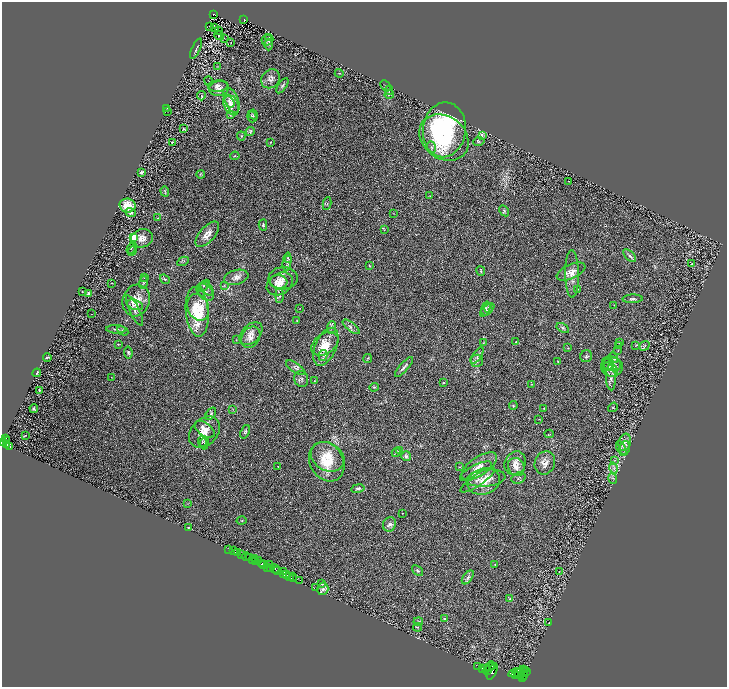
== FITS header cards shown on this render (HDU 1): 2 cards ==
NAXIS1  =                 1450
NAXIS2  =                 1369

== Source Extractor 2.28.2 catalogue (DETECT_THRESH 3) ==
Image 1450 x 1369 px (HDU 1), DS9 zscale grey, zoomed out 1/2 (1 PNG px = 2 x 2 image px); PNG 729 x 689 px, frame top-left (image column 2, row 1369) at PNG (2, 2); each listed source drawn as its Kron ellipse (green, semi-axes under 4 px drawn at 4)
Background 0.396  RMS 0.028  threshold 0.0833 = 3 sigma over >= 5 px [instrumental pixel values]
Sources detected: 269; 30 cannot appear on this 1/2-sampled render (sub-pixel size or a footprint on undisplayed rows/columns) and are neither listed nor drawn; the other 239 listed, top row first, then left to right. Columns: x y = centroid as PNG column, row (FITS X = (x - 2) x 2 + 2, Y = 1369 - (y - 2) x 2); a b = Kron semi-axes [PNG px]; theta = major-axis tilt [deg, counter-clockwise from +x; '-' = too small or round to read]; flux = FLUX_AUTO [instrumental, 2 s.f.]
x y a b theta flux
213 14 3 2 - 41
244 20 3 3 - 81
209 26 3 1 - 0.38
214 27 3 1 - 2.5
218 31 2 1 - 78
219 36 5 3 - 4.8
268 37 3 3 - 2.9
225 38 3 1 - 2.3
267 40 6 5 - 11
231 42 2 1 - 1.8
268 44 6 3 89 7.6
196 49 11 2 66 8.2
218 67 4 1 - 2
339 73 4 2 - 3.4
271 79 10 8 48 28
209 81 4 1 - 2.2
218 86 10 5 5 23
282 86 9 3 57 9.5
385 86 6 4 -43 6.6
219 88 10 7 8 29
389 90 5 3 - 6.7
389 94 5 2 - 3.6
201 96 4 3 - 7.2
231 100 13 7 -67 34
230 102 6 3 -57 13
231 105 11 7 -64 37
167 108 3 2 - 2
168 111 2 1 - 1.2
253 114 5 4 - 7.4
230 115 3 3 - 4.7
252 116 6 4 -72 9.8
183 129 3 2 - 2.8
444 130 27 21 83 750
250 132 5 3 - 7.4
241 136 4 3 - 6
482 136 3 3 - 4.7
444 137 26 21 -37 570
479 141 6 4 10 9.8
172 142 2 2 - 12
271 142 3 2 - 2.4
432 147 6 3 -74 8.8
235 156 4 3 - 4.9
141 172 3 2 - 15
201 174 4 4 - 5.9
569 181 2 1 - 2.1
165 191 5 3 - 5.2
430 196 3 2 - 2.8
327 203 6 3 80 6.6
128 206 8 7 - 84
504 211 6 4 -60 8.1
131 212 5 4 - 13
394 213 2 2 - 1.7
158 218 3 2 - 3
263 225 5 3 - 7.5
384 230 2 1 - 1.4
207 234 15 7 48 44
133 237 3 3 - 460
142 238 11 9 14 38
132 248 6 2 62 7.4
132 251 5 3 - 5.6
630 256 8 3 -44 10
289 259 3 2 - 3.7
183 261 6 3 27 6.3
287 262 9 3 83 14
691 264 2 1 - 32
369 266 4 2 - 2.8
481 271 5 3 - 5.7
571 271 15 7 24 38
572 274 24 7 -89 50
236 277 12 7 15 29
144 278 4 2 - 4.2
283 278 14 11 3 52
165 279 5 3 - 8.2
143 282 6 3 74 8.9
279 282 9 6 -4 28
112 283 2 1 - 2.3
280 284 14 10 32 70
204 286 7 3 49 9.2
224 286 4 2 - 3.6
207 289 8 5 -51 14
578 289 2 2 - 2.2
82 292 2 2 - 2.6
205 292 10 6 -44 27
88 294 3 2 - 26
279 295 7 4 -90 14
633 299 10 3 3 11
136 300 16 13 73 92
135 305 8 5 -19 17
614 305 2 1 - 1.7
198 307 14 10 -67 130
299 308 2 2 - 1.5
486 308 7 4 72 12
488 308 5 4 - 9.2
487 310 8 3 40 7.7
135 311 17 5 -64 24
197 312 25 11 -85 240
91 314 2 1 - 1.3
297 321 3 2 - 2.9
332 327 6 4 85 11
351 327 10 4 -39 17
563 328 7 4 -30 11
116 329 10 2 -2 8.1
123 331 6 3 -28 4.8
251 334 13 9 45 41
251 337 11 8 57 40
236 340 3 2 - 1.9
516 342 3 3 - 3.1
619 342 3 2 - 2
483 343 3 2 - 2.3
118 344 4 2 - 3
325 344 15 10 35 78
636 345 4 2 - 3.8
619 346 3 2 - 3.1
644 346 5 4 - 8
326 347 20 10 67 100
568 348 3 2 - 2.5
618 350 2 2 - 1.7
128 352 6 3 -82 8.3
323 355 5 3 - 11
477 356 9 3 56 14
586 356 6 6 - 9.8
47 357 4 2 - 6.3
367 358 4 3 - 4.9
613 358 5 5 - 9.5
477 361 6 6 - 15
558 362 4 2 - 2.6
608 364 6 5 - 12
611 364 10 7 -19 30
404 367 13 3 49 14
612 367 11 9 -1 42
296 368 11 5 -34 16
611 370 8 6 -41 23
37 373 4 2 - 4.6
111 377 2 1 - 1.5
611 377 13 5 -88 22
301 379 8 7 - 20
314 381 2 2 - 2.2
443 383 3 2 - 3.2
531 384 2 2 - 2
374 387 4 3 - 4.4
39 390 2 2 - 6.8
513 406 4 3 - 4.9
613 407 5 3 - 4.3
544 408 2 2 - 2.1
34 409 4 3 - 7.1
233 410 3 2 - 3
211 414 7 4 54 12
539 419 3 2 - 2.4
205 429 11 6 -37 41
204 432 18 13 46 92
245 432 7 4 68 8.5
549 434 4 2 - 3.7
26 435 2 1 - 1.6
6 439 4 2 - 370
6 441 3 2 - 410
202 441 6 3 -84 9.6
3 442 3 3 - 840
625 442 9 6 73 25
204 443 6 2 82 6.9
7 445 3 2 - 370
9 446 3 2 - 190
625 448 7 5 79 21
621 449 8 3 -61 15
399 451 4 3 - 7.9
396 452 4 4 - 7.4
406 456 5 5 - 10
328 457 17 13 -30 110
615 460 3 3 - 6.7
327 462 21 16 -59 140
515 463 12 10 63 43
545 463 12 10 70 37
278 466 2 1 - 1.7
479 466 20 9 34 61
460 467 3 3 - 3.3
516 467 9 7 -57 33
613 468 5 3 - 10
476 471 18 6 27 44
486 478 19 8 6 66
518 478 7 5 20 11
613 479 5 3 - 8.1
477 480 20 5 34 37
483 481 17 13 16 86
358 488 7 4 10 10
188 504 3 2 - 2.7
402 513 2 1 - 1.9
241 521 5 3 - 4.3
389 524 7 6 - 16
189 527 2 1 - 2.9
229 549 2 1 - 27
234 551 3 1 - 37
238 553 2 2 - 130
242 555 2 2 - 830
246 557 4 2 - 110
250 558 3 2 - 81
254 558 4 2 - 190
252 560 2 1 - 30
259 560 2 1 - 290
255 561 3 1 - 430
262 563 4 2 - 380
264 564 3 2 - 330
269 564 3 2 - 400
495 565 3 3 - 4.8
267 567 2 1 - 360
271 568 3 3 - 450
275 569 5 3 - 1000
278 570 3 1 - 390
418 571 6 4 -41 8.4
284 572 3 1 - 35
559 572 2 1 - 1.2
284 574 2 2 - 350
287 575 2 1 - 570
292 576 2 1 - 25
289 577 3 2 - 520
468 577 8 4 52 13
293 579 3 2 - 71
300 580 3 1 - 120
321 583 4 2 - 4.2
315 588 2 2 - 1.8
323 589 6 5 - 14
510 599 4 3 - 4.9
445 618 4 3 - 5.6
418 622 5 4 - 7.7
549 622 2 1 - 1.1
418 627 4 2 - 3.2
478 667 2 1 - 150
490 667 6 3 50 3600
493 667 3 2 - 1800
483 668 3 3 - 2900
486 669 3 2 - 12000
487 671 2 2 - 1900
492 671 9 3 64 4500
521 672 7 3 48 3300
523 672 6 3 49 2600
526 672 4 2 - 810
516 673 8 3 13 5600
516 675 2 1 - 1900
518 676 3 2 - 2400
524 676 3 2 - 1200
522 678 3 2 - 1500
At the frame edge (FLAGS 8, measured only in part): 1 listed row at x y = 3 442
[30 sub-pixel or undisplayed-footprint detections neither listed nor drawn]